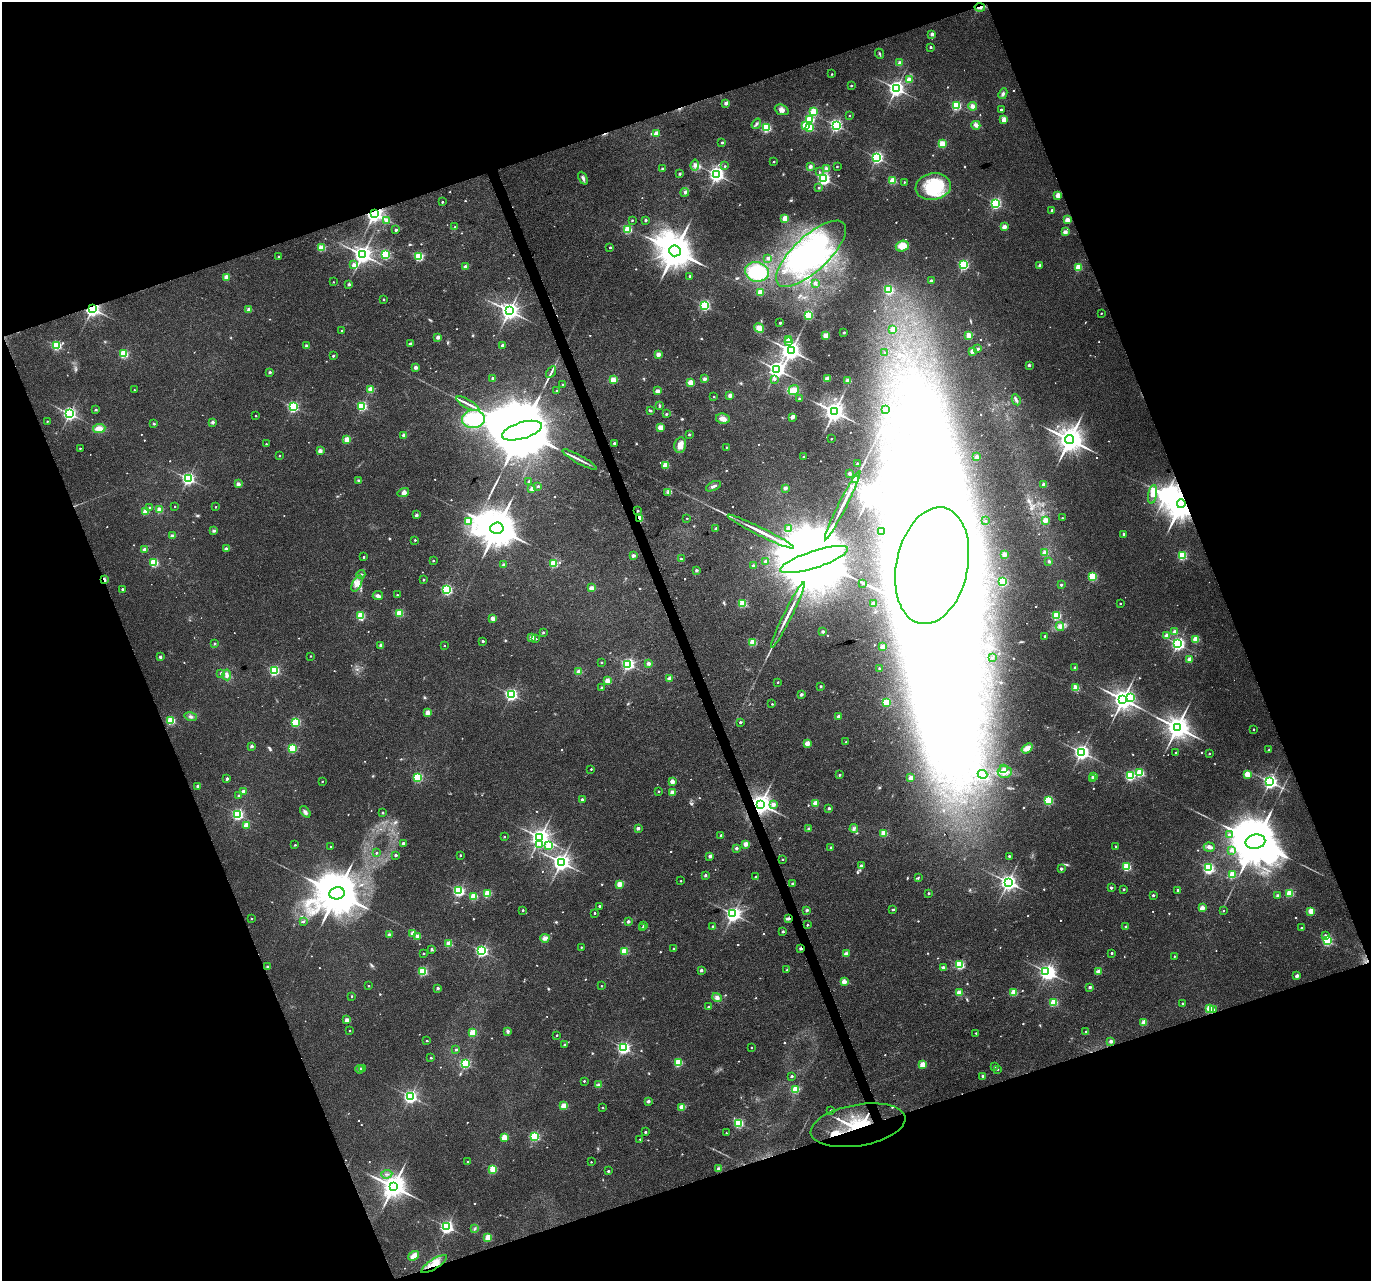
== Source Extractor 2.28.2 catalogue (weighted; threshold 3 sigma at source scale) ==
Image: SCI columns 3-5477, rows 133-5245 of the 5484 x 5319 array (HDU 1 of 3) = the unmasked area's bounding box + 8 px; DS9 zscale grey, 4 x 4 block average (1 PNG px = mean of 4 x 4 image px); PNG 1373 x 1283 px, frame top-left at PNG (2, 2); each listed source drawn as its Kron ellipse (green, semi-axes under 4 px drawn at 4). Shown black and unused: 40% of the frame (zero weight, under 3 of 4 exposures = <1% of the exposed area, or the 3 px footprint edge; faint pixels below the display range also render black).
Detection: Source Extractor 2.28.2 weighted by HDU 2 'WHT'. Background 0.0313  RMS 0.0039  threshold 0.0177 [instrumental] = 3 sigma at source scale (4.5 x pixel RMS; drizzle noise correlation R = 1.50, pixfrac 1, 0.0396/0.0396 arcsec/px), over >= 5 px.
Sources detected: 857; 12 too faint to see at this stretch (4 x 4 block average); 41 inside a brighter object's white glare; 4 long thin detections or spike segments (spike, bleed or trail) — neither listed nor drawn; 6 coinciding with a brighter row at this scale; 12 inside a brighter listed object's ellipse — not listed separately; of the other 782, all 500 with FLUX_AUTO >= 2.75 (the completeness limit of this list) listed and drawn (282 fainter detections not listed), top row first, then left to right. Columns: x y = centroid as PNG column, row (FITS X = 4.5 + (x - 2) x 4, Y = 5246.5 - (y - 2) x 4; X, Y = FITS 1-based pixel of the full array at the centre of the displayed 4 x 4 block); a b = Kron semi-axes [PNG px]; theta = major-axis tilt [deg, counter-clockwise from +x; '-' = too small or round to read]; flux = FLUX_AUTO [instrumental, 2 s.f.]
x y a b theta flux
980 7 5 2 - 4.4
932 34 2 2 - 22
930 47 2 2 - 7.3
880 54 5 2 - 3
900 63 2 2 - 40
832 74 2 2 - 3.6
909 80 2 2 - 94
851 85 2 2 - 6.8
896 88 3 2 - 1100
1003 94 5 3 - 6
726 103 2 2 - 22
956 106 2 2 - 260
972 106 4 3 - 12
1001 109 2 2 - 6.4
782 110 7 5 -22 9.6
813 111 2 2 - 140
849 115 2 2 - 3.5
810 119 2 2 - 180
1004 120 2 2 - 76
756 124 5 2 - 4.3
805 125 2 2 - 86
836 125 2 2 - 580
976 125 4 3 - 11
766 128 2 2 - 240
810 128 2 2 - 140
656 133 2 2 - 44
722 142 2 2 - 7.7
942 144 2 2 - 140
877 158 2 2 - 560
774 161 2 2 - 4
695 165 5 4 - 7.8
725 166 2 2 - 3.6
810 166 2 2 - 24
837 166 2 2 - 3.4
662 169 2 2 - 8.1
827 169 2 2 - 42
819 172 3 2 - 2.7
680 174 2 2 - 11
717 174 3 2 - 970
583 178 7 3 -65 7.3
824 179 2 2 - 560
893 181 2 2 - 130
904 182 2 2 - 3.6
933 187 17 13 9 150
818 188 2 2 - 4.5
685 192 4 3 - 4.8
1058 195 2 2 - 63
442 202 2 2 - 4.4
996 203 2 2 - 430
1052 210 2 2 - 9.3
374 214 3 2 - 1600
785 218 2 2 - 92
387 220 2 2 - 49
632 220 2 2 - 3.6
646 220 2 2 - 10
1067 220 2 2 - 54
455 227 2 2 - 5.9
1004 227 2 2 - 49
396 230 2 2 - 13
628 230 2 2 - 170
1065 232 2 2 - 37
902 246 6 5 - 33
610 247 2 2 - 7.1
321 248 2 2 - 110
675 251 6 5 - 8500
811 254 45 17 43 260
362 255 3 3 - 1700
385 255 2 2 - 260
279 257 2 2 - 6.5
419 257 2 2 - 240
768 258 2 2 - 14
354 265 2 2 - 28
964 265 2 2 - 310
1040 265 2 2 - 15
465 267 2 2 - 30
1078 267 2 2 - 140
757 272 12 9 -14 130
690 276 2 2 - 6
226 277 2 2 - 47
931 281 2 2 - 16
333 282 2 2 - 3
815 283 2 2 - 18
349 284 2 2 - 16
889 290 2 2 - 220
760 292 2 2 - 83
383 299 2 2 - 4.7
705 305 2 2 - 390
92 309 2 2 - 1200
249 310 2 2 - 46
509 311 3 3 - 1700
1101 313 2 2 - 3.7
809 315 2 2 - 230
780 323 2 2 - 16
759 328 5 4 - 22
893 329 2 2 - 56
342 331 2 2 - 5.6
844 332 2 2 - 12
969 335 2 2 - 60
826 336 2 2 - 100
438 337 2 2 - 33
788 339 2 2 - 21
789 342 2 2 - 15
410 344 3 2 - 3.6
503 345 2 2 - 18
57 346 2 2 - 250
306 346 2 2 - 19
978 349 2 2 - 9.5
791 351 3 3 - 1800
972 351 2 2 - 41
885 353 2 2 - 3.1
124 354 2 2 - 210
658 354 2 2 - 38
333 356 2 2 - 7.7
1029 365 2 2 - 14
416 367 2 2 - 29
777 369 3 3 - 1200
270 372 2 2 - 13
551 372 6 2 58 4.2
492 378 2 2 - 5.2
705 379 2 2 - 28
775 379 2 2 - 4.4
827 379 4 3 - 13
613 380 2 2 - 110
848 381 2 2 - 59
690 382 2 2 - 87
563 385 2 2 - 4.6
371 389 2 2 - 57
134 390 2 2 - 3
794 390 5 4 - 26
557 391 2 2 - 4
657 391 2 2 - 37
730 395 2 2 - 39
714 397 2 2 - 3.2
799 398 2 2 - 4.5
1016 400 6 2 -62 5.7
468 404 13 2 -29 12
362 406 2 2 - 290
659 406 4 2 - 3
293 407 2 2 - 380
885 409 2 2 - 4.3
96 410 2 2 - 7.3
651 411 2 2 - 4.1
834 412 3 3 - 2100
70 414 3 2 - 770
666 414 2 2 - 5.4
256 416 2 2 - 3.9
792 417 2 2 - 31
473 419 11 9 3 120
723 419 7 5 -12 15
47 421 2 2 - 3.5
213 422 2 2 - 18
154 424 2 2 - 11
661 427 2 2 - 54
99 428 6 4 6 19
522 431 20 8 16 62000
689 434 2 2 - 7.8
404 435 2 2 - 27
347 439 2 2 - 65
831 439 2 2 - 5
1070 439 4 4 - 3800
614 443 2 2 - 9.4
266 444 2 2 - 3.5
680 445 8 6 78 19
726 447 2 2 - 2.8
80 448 2 2 - 3.7
320 450 2 2 - 38
279 456 2 2 - 4.4
804 457 2 2 - 11
977 457 2 2 - 27
580 460 19 2 -29 13
857 464 2 2 - 7.7
665 465 2 2 - 90
849 474 2 2 - 19
188 479 2 2 - 630
856 480 2 2 - 81
359 481 2 2 - 21
529 481 2 2 - 9
238 484 2 2 - 38
1044 485 2 2 - 34
538 486 2 2 - 5.5
713 486 8 2 26 6.6
785 488 2 2 - 27
532 489 2 2 - 34
668 492 3 2 - 3.7
403 493 6 4 15 12
1153 494 9 2 80 90
1181 504 4 3 - 7300
843 505 38 2 63 34
175 506 2 2 - 3.2
216 507 2 2 - 3.6
149 508 2 2 - 4.3
160 510 2 2 - 85
638 511 2 2 - 6.4
145 512 2 2 - 72
416 515 2 2 - 23
639 518 2 2 - 61
687 518 2 2 - 2.9
1062 518 2 2 - 3.4
1045 520 2 2 - 41
468 521 2 2 - 51
985 521 2 2 - 3.5
497 528 7 5 4 11000
716 528 2 2 - 13
788 528 2 2 - 31
214 531 2 2 - 19
761 532 37 2 -26 39
882 532 2 2 - 5.4
1124 534 2 2 - 9.2
172 536 2 2 - 27
415 540 2 2 - 5.6
226 549 2 2 - 23
145 550 2 2 - 41
1045 553 2 2 - 78
1004 554 2 2 - 49
633 556 2 2 - 25
1182 556 2 2 - 220
363 557 2 2 - 5.4
681 559 2 2 - 5.9
814 560 35 8 18 130000
433 561 2 2 - 4.7
765 561 2 2 - 11
1049 561 2 2 - 14
154 563 2 2 - 190
554 563 2 2 - 150
504 565 2 2 - 30
753 566 2 2 - 17
932 566 59 36 78 8100
696 570 2 2 - 14
361 574 4 2 - 4
1092 577 2 2 - 190
104 580 4 2 - 7.6
423 580 2 2 - 4.3
1003 582 2 2 - 250
357 583 9 4 64 14
863 583 2 2 - 3.6
1061 585 2 2 - 9.9
592 588 4 3 - 9.8
122 589 2 2 - 7.8
447 590 2 2 - 340
378 595 5 4 - 6.9
397 595 2 2 - 4.9
743 604 2 2 - 160
873 604 2 2 - 31
1120 604 2 2 - 4.1
399 613 2 2 - 130
788 615 36 2 64 31
361 616 2 2 - 170
1056 616 2 2 - 210
493 618 2 2 - 35
1060 627 4 3 - 7.4
823 632 2 2 - 17
1175 632 2 2 - 36
543 633 2 2 - 6.6
1166 635 2 2 - 38
1045 636 2 2 - 11
532 637 2 2 - 59
536 639 2 2 - 3
1196 640 2 2 - 100
483 641 2 2 - 9.1
753 642 2 2 - 120
215 643 2 2 - 6.9
1178 644 2 2 - 650
381 645 2 2 - 21
444 646 2 2 - 2.8
882 647 2 2 - 46
311 656 2 2 - 3
160 657 2 2 - 17
992 658 2 2 - 3.3
1190 659 2 2 - 43
601 663 2 2 - 6.2
648 663 2 2 - 27
628 664 2 2 - 560
879 668 2 2 - 8
1075 668 2 2 - 11
274 670 2 2 - 340
579 672 2 2 - 50
221 673 2 2 - 3.7
227 675 5 3 - 7.1
669 679 2 2 - 37
607 681 2 2 - 69
778 682 2 2 - 3
821 686 2 2 - 7.6
602 688 2 2 - 13
1076 688 2 2 - 110
511 694 2 2 - 570
801 694 2 2 - 18
1130 697 3 3 - 61
1123 699 3 3 - 2400
886 702 2 2 - 140
772 704 2 2 - 3.2
428 712 2 2 - 55
838 716 2 2 - 27
191 717 6 3 -16 6.3
171 720 2 2 - 190
296 722 2 2 - 240
740 722 2 2 - 8.1
1177 727 4 3 - 3100
1254 729 2 2 - 4.8
846 742 2 2 - 4
807 743 2 2 - 65
252 746 2 2 - 20
292 748 2 2 - 200
1027 748 6 4 36 19
1269 750 2 2 - 4.9
1081 752 3 3 - 1000
1176 753 2 2 - 3
1209 753 2 2 - 4.5
591 769 2 2 - 2.9
1004 769 2 2 - 16
1005 772 7 6 - 15
1140 773 2 2 - 160
983 774 5 4 - 15
1247 774 2 2 - 91
839 775 2 2 - 8.1
1094 776 2 2 - 50
1130 776 2 2 - 280
418 777 2 2 - 260
227 778 2 2 - 6.6
911 778 2 2 - 44
1093 779 2 2 - 14
322 781 2 2 - 2.8
672 781 2 2 - 47
1270 782 3 3 - 850
198 786 2 2 - 22
243 791 2 2 - 28
659 791 2 2 - 3.7
672 792 2 2 - 48
239 796 2 2 - 15
582 799 2 2 - 18
1048 800 2 2 - 240
815 803 2 2 - 71
760 804 3 3 - 2300
773 804 2 2 - 20
829 808 2 2 - 13
305 812 6 3 -52 6.6
383 813 2 2 - 8.2
238 814 2 2 - 450
246 825 2 2 - 59
638 828 2 2 - 18
854 828 4 3 - 5.3
809 829 2 2 - 19
884 833 2 2 - 110
721 835 2 2 - 6.7
1229 835 2 2 - 13
504 837 2 2 - 3.3
540 837 3 3 - 1600
1255 842 10 7 10 25000
403 843 2 2 - 13
746 844 2 2 - 51
295 845 2 2 - 4.5
540 845 3 2 - 16
549 846 2 2 - 110
1115 846 2 2 - 3.7
331 847 2 2 - 5.4
831 847 2 2 - 5.7
1209 847 6 4 -1 7.6
736 848 2 2 - 15
1232 850 2 2 - 18
376 853 2 2 - 6.1
396 855 2 2 - 14
460 855 2 2 - 5.3
710 856 2 2 - 25
1009 856 2 2 - 8
782 859 2 2 - 3.5
561 862 3 3 - 1500
861 866 2 2 - 21
1127 867 2 2 - 190
1208 868 2 2 - 420
1061 869 2 2 - 14
705 875 2 2 - 15
1232 875 2 2 - 110
756 877 2 2 - 5.2
918 878 4 2 - 2.8
681 881 2 2 - 3.2
1008 882 3 3 - 1200
792 883 2 2 - 8.5
620 884 2 2 - 74
1111 888 2 2 - 14
1124 889 2 2 - 4.9
1178 890 2 2 - 7
459 891 2 2 - 400
337 893 7 6 - 15000
487 893 2 2 - 150
928 893 2 2 - 6.2
1289 893 2 2 - 170
1153 895 2 2 - 9.7
1278 895 2 2 - 18
474 896 2 2 - 120
599 906 3 2 - 3.1
1202 908 2 2 - 55
523 910 2 2 - 6.4
807 910 2 2 - 15
893 910 2 2 - 8.4
1223 911 2 2 - 3.1
1311 911 2 2 - 96
595 913 2 2 - 5.8
733 914 3 3 - 1000
789 918 3 2 - 3.6
251 919 2 2 - 5.5
628 921 2 2 - 20
303 922 2 2 - 6.2
644 925 2 2 - 8.5
807 925 2 2 - 4.8
713 926 2 2 - 5
643 927 2 2 - 3.3
1126 927 2 2 - 15
1301 928 2 2 - 3.7
783 932 2 2 - 9.7
413 933 2 2 - 46
389 935 2 2 - 26
1325 935 2 2 - 11
418 937 2 2 - 45
545 938 4 3 - 12
1327 941 2 2 - 330
449 944 2 2 - 80
581 947 2 2 - 3.5
801 948 2 2 - 19
432 949 2 2 - 11
674 949 2 2 - 9.4
482 951 2 2 - 530
624 951 2 2 - 130
423 953 2 2 - 4.5
1112 953 2 2 - 7
846 954 2 2 - 42
1174 956 2 2 - 3.4
960 965 2 2 - 260
268 967 2 2 - 16
943 968 2 2 - 26
701 970 2 2 - 14
787 970 2 2 - 7.4
423 971 2 2 - 230
1046 971 3 2 - 630
1098 972 2 2 - 48
1297 976 2 2 - 34
844 981 2 2 - 57
369 986 2 2 - 3.4
602 986 2 2 - 3.3
1090 987 2 2 - 16
438 988 2 2 - 16
1014 992 2 2 - 100
959 993 2 2 - 62
352 996 2 2 - 4.3
717 998 5 4 - 10
1054 1002 2 2 - 130
1182 1003 2 2 - 4.4
709 1007 2 2 - 12
1210 1009 2 2 - 160
1213 1010 2 2 - 3.6
347 1020 2 2 - 37
1144 1023 2 2 - 70
349 1031 2 2 - 3.8
508 1031 2 2 - 9.6
1086 1031 2 2 - 4.3
472 1033 2 2 - 100
976 1033 2 2 - 3.3
557 1035 2 2 - 3.4
427 1041 2 2 - 5.7
1111 1041 2 2 - 22
564 1045 2 2 - 11
751 1047 2 2 - 3.4
623 1048 2 2 - 570
456 1049 2 2 - 5.6
431 1058 2 2 - 6.9
465 1063 2 2 - 290
678 1063 2 2 - 160
922 1064 2 2 - 80
994 1067 2 2 - 8.3
360 1069 4 3 - 8.4
363 1069 2 2 - 21
998 1069 2 2 - 3.7
792 1076 2 2 - 6.2
983 1076 2 2 - 17
584 1081 2 2 - 4.5
598 1085 4 3 - 5.8
795 1089 2 2 - 120
410 1096 3 2 - 720
648 1101 2 2 - 24
564 1106 4 3 - 23
682 1107 2 2 - 80
603 1108 2 2 - 5.8
831 1110 2 2 - 3.3
738 1123 2 2 - 270
858 1125 48 20 10 280
645 1132 2 2 - 9.5
726 1133 2 2 - 3.5
534 1136 2 2 - 320
504 1137 2 2 - 99
640 1139 2 2 - 3.2
467 1161 2 2 - 4.2
591 1162 2 2 - 2.8
493 1169 2 2 - 160
718 1169 2 2 - 26
608 1171 2 2 - 7.4
387 1174 6 2 6 3.2
393 1186 4 4 - 3400
447 1227 3 2 - 650
475 1228 3 2 - 2.8
488 1237 2 2 - 100
414 1256 6 4 39 21
434 1264 15 5 33 27
Overlapping masked pixels (flux is a lower limit): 12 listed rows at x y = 980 7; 374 214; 92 309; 1181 504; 639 518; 104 580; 760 804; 789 918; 801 948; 1210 1009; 858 1125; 434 1264
Diffuse or blended objects may show on this block-average render without a row.